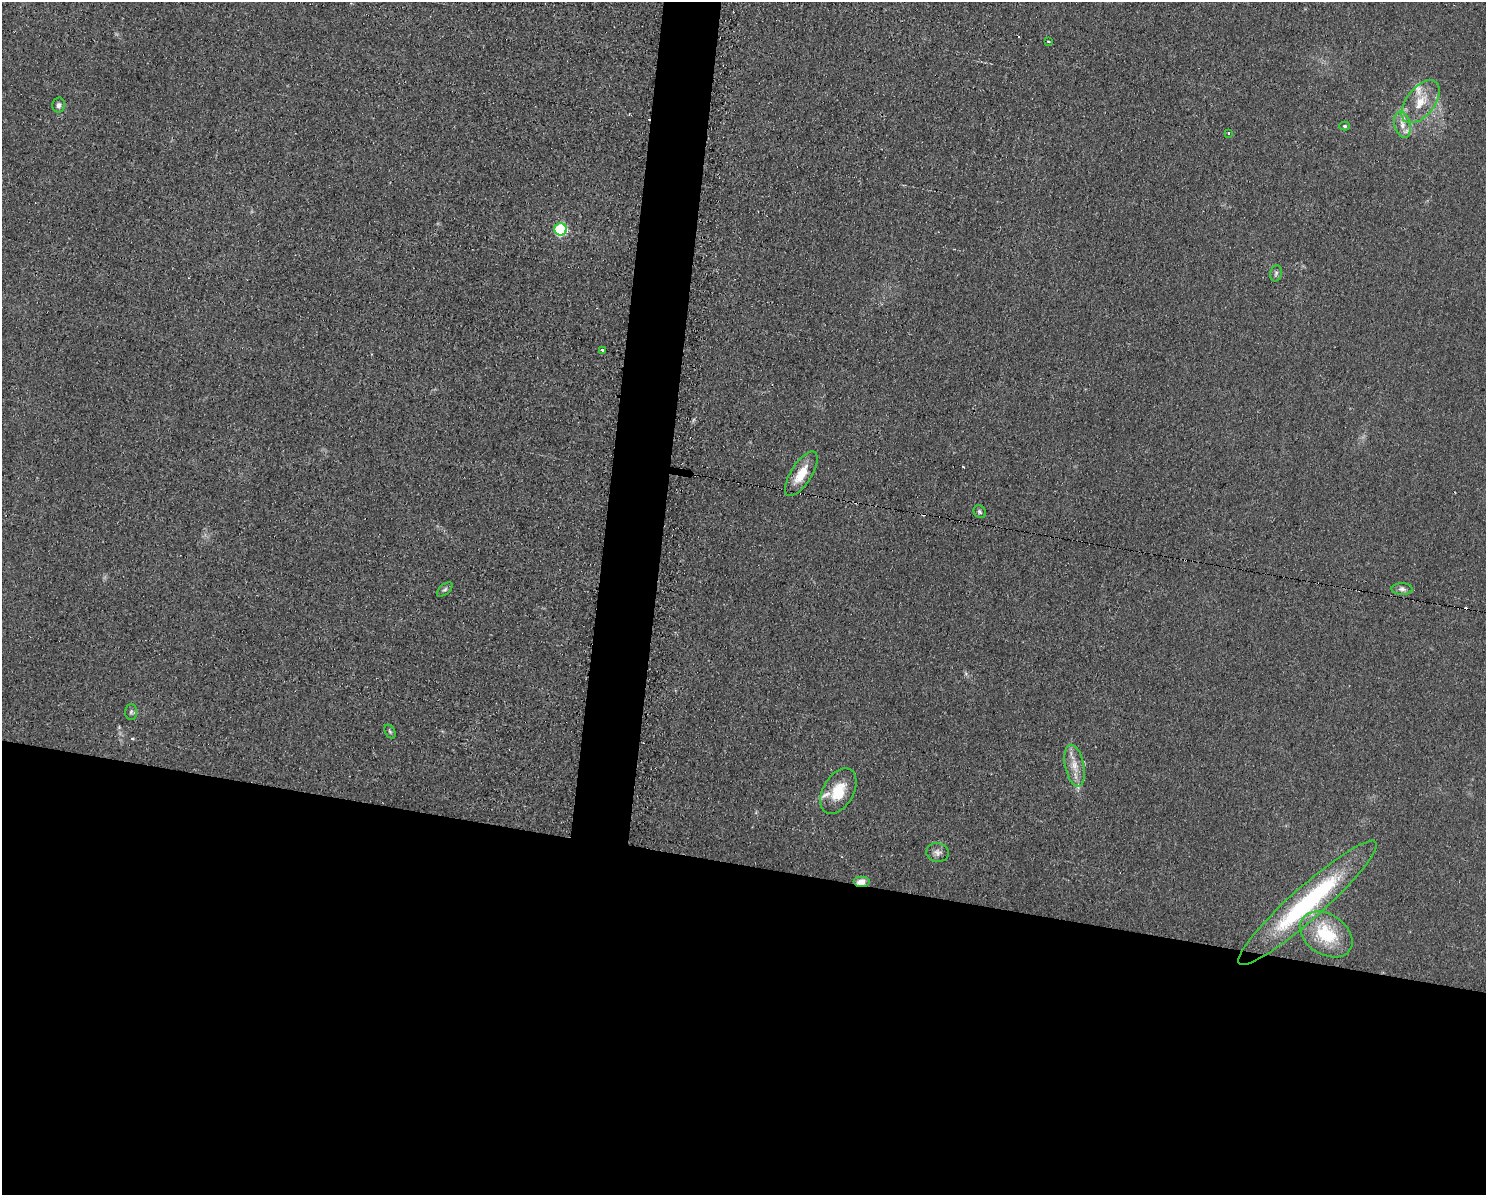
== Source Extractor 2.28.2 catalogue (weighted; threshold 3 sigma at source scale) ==
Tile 11 of 3 x 4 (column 2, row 4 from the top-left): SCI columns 1607-3090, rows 1-1193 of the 4823 x 4771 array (HDU 1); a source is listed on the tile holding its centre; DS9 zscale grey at full resolution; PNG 1488 x 1197 px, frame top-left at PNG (2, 2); each listed source drawn as its Kron ellipse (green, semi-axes under 4 px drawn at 4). Shown black and unused: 30% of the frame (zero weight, under 2 of 3 exposures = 2% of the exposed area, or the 3 px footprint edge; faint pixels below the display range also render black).
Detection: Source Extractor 2.28.2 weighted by HDU 2 'WHT'; one run over the whole footprint, this tile lists its part. Background 0.0548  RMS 0.0099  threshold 0.0444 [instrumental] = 3 sigma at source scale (4.5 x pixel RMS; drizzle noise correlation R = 1.50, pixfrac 1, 0.05/0.05 arcsec/px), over >= 5 px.
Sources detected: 29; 6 cosmic-ray / hot-pixel residue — neither listed nor drawn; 2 inside a brighter listed object's ellipse — not listed separately; the other 21 listed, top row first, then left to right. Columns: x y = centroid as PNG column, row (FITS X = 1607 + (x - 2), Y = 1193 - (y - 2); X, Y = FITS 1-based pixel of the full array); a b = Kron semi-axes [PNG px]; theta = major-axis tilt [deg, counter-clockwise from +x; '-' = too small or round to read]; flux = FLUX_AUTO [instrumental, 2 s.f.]
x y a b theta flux
1048 42 3 3 - 2.4
1421 102 25 14 51 21
59 105 7 6 - 3.7
1402 125 13 8 -77 8.5
1345 126 5 4 - 1.4
1228 134 3 3 - 2.6
561 229 6 6 - 90
1276 273 8 5 74 2.4
603 350 4 3 - 13
801 474 25 10 58 20
980 512 7 5 -47 2
1402 589 10 6 -1 3.4
445 590 9 5 40 2.2
131 712 8 6 87 2.1
390 732 7 5 -62 1.8
1075 766 21 9 -78 13
838 791 24 15 60 24
938 852 11 9 -12 4.8
861 882 8 5 0 9.1
1307 903 91 16 42 140
1326 934 28 20 -33 49
Overlapping masked pixels (flux is a lower limit): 1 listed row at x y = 861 882